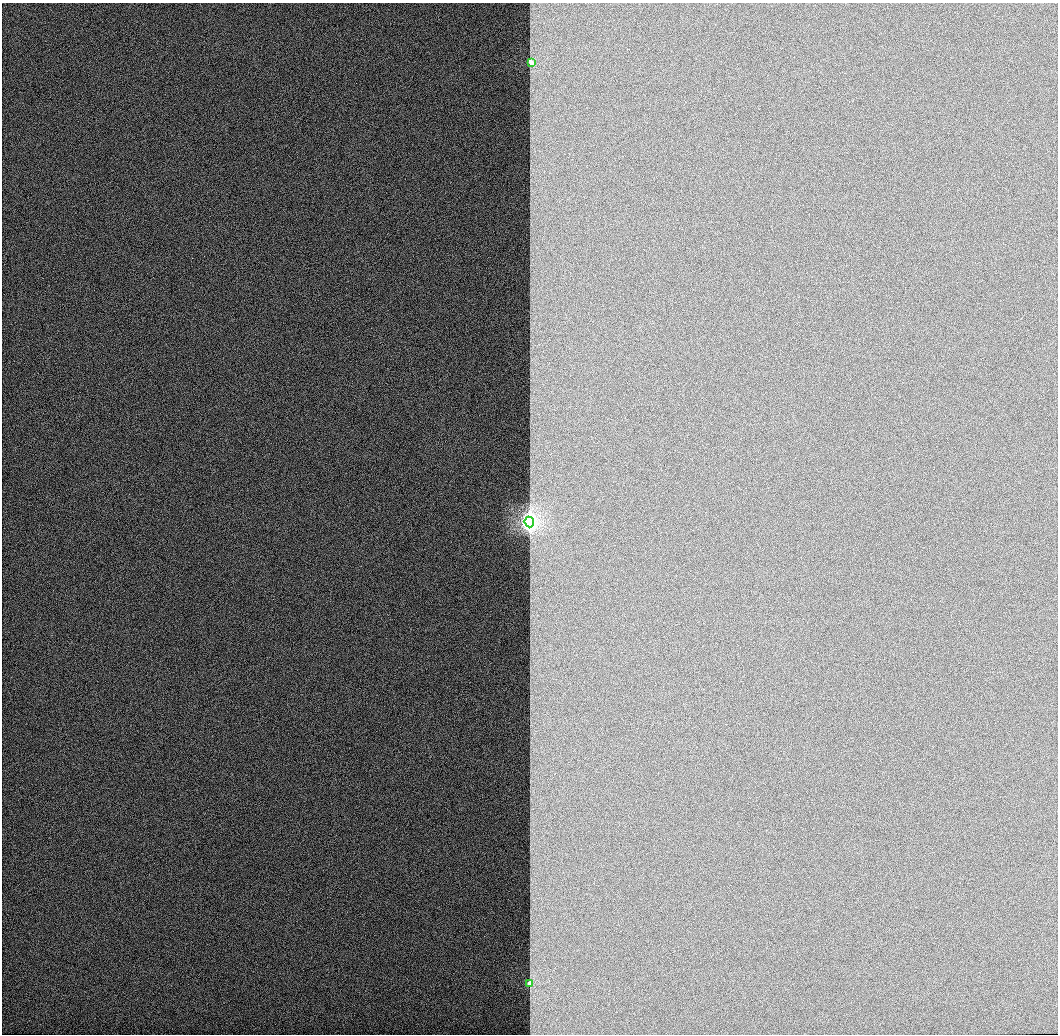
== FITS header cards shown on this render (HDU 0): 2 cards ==
NAXIS1  =                 1056 / Length of Axis 1 (Serial)
NAXIS2  =                 1032 / Length of Axis 2 (Parallel)

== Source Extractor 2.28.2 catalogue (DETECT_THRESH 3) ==
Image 1056 x 1032 px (HDU 0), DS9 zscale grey, 1 PNG px = 1 image px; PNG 1060 x 1036 px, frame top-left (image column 1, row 1032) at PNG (2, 3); each listed source drawn as its Kron ellipse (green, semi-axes under 4 px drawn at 4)
Background 517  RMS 2.9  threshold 8.73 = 3 sigma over >= 5 px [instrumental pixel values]
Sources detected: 3; all 3 listed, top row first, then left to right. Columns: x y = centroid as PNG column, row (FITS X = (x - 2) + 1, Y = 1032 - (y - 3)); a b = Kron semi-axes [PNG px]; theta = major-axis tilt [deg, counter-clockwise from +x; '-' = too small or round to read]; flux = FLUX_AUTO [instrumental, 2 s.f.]
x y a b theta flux
531 63 4 3 - 3100
529 522 5 4 - 91000
529 983 3 3 - 4400